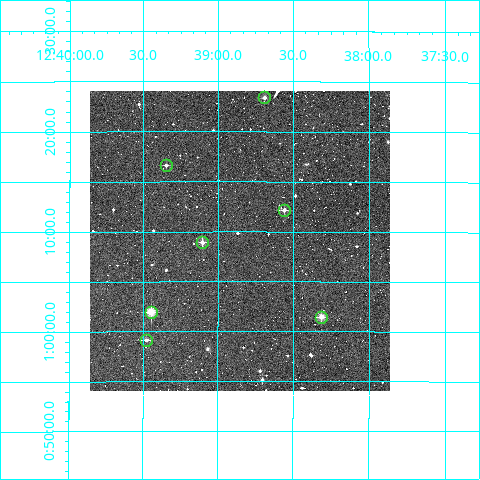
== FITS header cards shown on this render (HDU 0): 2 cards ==
NAXIS1  =                  300
NAXIS2  =                  300

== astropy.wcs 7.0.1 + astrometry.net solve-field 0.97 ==
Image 300 x 300 px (HDU 0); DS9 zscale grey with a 90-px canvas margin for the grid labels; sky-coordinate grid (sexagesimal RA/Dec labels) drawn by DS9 from the SOLVED WCS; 7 Tycho-2 reference stars matched to detected sources circled (green)
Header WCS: RA---TAN/DEC--TAN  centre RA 12:38:51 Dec +01:09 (189.71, +1.15 deg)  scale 6 arcsec/px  FOV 30.0' x 30.0'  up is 0 deg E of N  parity normal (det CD < 0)
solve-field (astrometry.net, Tycho-2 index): VERIFIED the header's WCS against the Tycho-2 star catalogue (verified at 2 index scales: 6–7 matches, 0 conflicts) and refined it, rather than solving blind
Solved WCS: RA---TAN-SIP/DEC--TAN-SIP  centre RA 12:38:51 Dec +01:09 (189.71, +1.15 deg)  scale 6 arcsec/px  FOV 30.0' x 30.0'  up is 0 deg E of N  parity normal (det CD < 0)
The solver's refit moves the header's centre by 0.91 arcsec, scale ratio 0.9992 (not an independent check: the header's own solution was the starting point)
Tycho-2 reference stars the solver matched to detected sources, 7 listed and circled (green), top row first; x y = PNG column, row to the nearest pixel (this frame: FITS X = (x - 90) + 1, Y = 300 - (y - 91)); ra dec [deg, ICRS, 3 dp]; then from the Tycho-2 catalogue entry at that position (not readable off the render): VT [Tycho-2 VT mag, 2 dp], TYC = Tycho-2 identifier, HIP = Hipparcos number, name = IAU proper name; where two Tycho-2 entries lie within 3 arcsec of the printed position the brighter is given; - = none
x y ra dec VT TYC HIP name
264 97 189.673 +1.390 10.89 289-566-1 - -
166 165 189.837 +1.277 11.92 289-171-1 - -
284 210 189.640 +1.203 11.02 289-945-1 - -
202 242 189.776 +1.149 10.55 289-998-1 - -
151 312 189.862 +1.033 9.55 289-645-1 61760 -
321 317 189.578 +1.025 9.92 289-130-1 - -
146 340 189.869 +0.986 11.43 289-930-1 - -